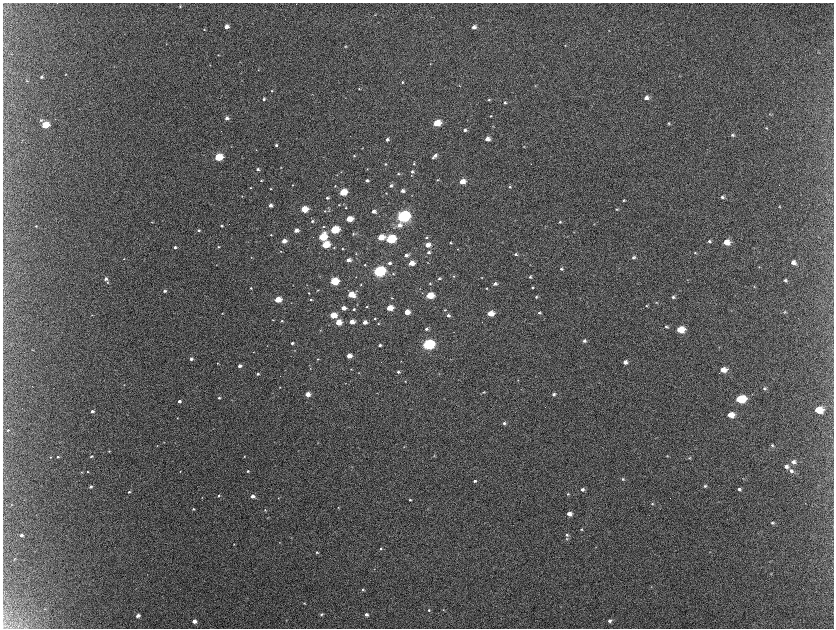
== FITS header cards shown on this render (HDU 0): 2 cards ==
NAXIS1  =                 1663 / length of data axis 1
NAXIS2  =                 1252 / length of data axis 2

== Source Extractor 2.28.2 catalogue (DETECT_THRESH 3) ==
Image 1663 x 1252 px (HDU 0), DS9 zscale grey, zoomed out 1/2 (1 PNG px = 2 x 2 image px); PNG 836 x 630 px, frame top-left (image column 2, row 1251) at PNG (3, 3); no overlay
Background 2170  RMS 33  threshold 98.4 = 3 sigma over >= 5 px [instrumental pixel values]
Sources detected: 309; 10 cannot appear on this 1/2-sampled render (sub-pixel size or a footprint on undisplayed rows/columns) and are not listed; the other 299 listed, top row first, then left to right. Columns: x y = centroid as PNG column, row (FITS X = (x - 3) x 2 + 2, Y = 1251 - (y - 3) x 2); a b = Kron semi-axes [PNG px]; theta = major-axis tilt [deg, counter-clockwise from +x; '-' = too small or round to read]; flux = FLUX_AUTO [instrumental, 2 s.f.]
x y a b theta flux
180 6 3 3 - 4.7e+03
375 15 3 2 - 3.4e+03
431 17 4 2 - 3.0e+03
226 27 4 3 - 3.9e+04
474 27 4 4 - 3.1e+04
204 30 3 3 - 4.8e+03
609 30 3 2 - 3.5e+03
124 34 3 2 - 1.8e+03
565 45 2 2 - 2.9e+03
345 46 3 3 - 4.9e+03
218 55 3 3 - 4.6e+03
240 62 2 2 - 2.1e+03
430 64 4 3 - 4.5e+03
210 65 3 2 - 2.6e+03
114 66 3 2 - 2.8e+03
258 70 3 2 - 2.6e+03
66 74 2 2 - 3.4e+03
41 77 3 3 - 1.3e+04
27 81 4 3 - 5.1e+03
402 82 3 3 - 6.7e+03
459 85 3 2 - 4.0e+03
535 86 4 2 - 3.9e+03
359 89 3 3 - 5.1e+03
272 91 3 3 - 5.5e+03
646 97 5 4 - 3.3e+04
264 99 3 3 - 1.3e+04
489 100 4 4 - 7.4e+03
505 102 4 3 - 9.6e+03
769 114 4 3 - 4.8e+03
491 116 4 3 - 6.2e+03
227 118 4 3 - 2.6e+04
41 120 4 4 - 9.0e+03
437 123 5 4 - 2.2e+05
668 123 4 3 - 7.8e+03
45 125 4 3 - 3.3e+05
493 126 3 3 - 3.4e+03
766 128 3 3 - 4.7e+03
465 130 4 3 - 1.6e+04
732 135 4 4 - 1.1e+04
387 139 3 3 - 1.9e+04
487 139 4 3 - 5.3e+04
276 145 3 3 - 1.2e+04
524 146 3 3 - 4.2e+03
362 148 4 2 - 2.7e+03
256 150 3 2 - 3.0e+03
354 155 3 3 - 6.3e+03
435 155 5 4 - 2.4e+04
218 157 4 3 - 4.4e+05
433 158 3 3 - 6.1e+03
385 164 3 3 - 7.3e+03
414 164 4 3 - 6.8e+03
281 167 3 3 - 4.2e+03
258 169 3 3 - 1.6e+04
367 169 3 3 - 3.9e+03
412 171 4 4 - 1.3e+04
341 172 2 2 - 2.5e+03
398 174 3 3 - 6.8e+03
337 175 3 2 - 3.3e+03
411 175 4 3 - 5.2e+03
367 180 3 3 - 1.9e+04
437 180 3 3 - 4.3e+03
261 181 3 2 - 7.0e+03
462 181 5 4 - 8.6e+04
293 185 3 2 - 3.4e+03
335 186 3 3 - 5.2e+03
391 186 4 4 - 1.7e+04
510 187 4 3 - 7.5e+03
250 188 3 2 - 5.5e+03
270 189 3 3 - 5.0e+03
402 191 4 3 - 2.5e+04
343 192 5 3 - 3.1e+05
386 193 3 2 - 3.7e+03
242 196 3 3 - 3.9e+03
722 197 4 4 - 1.3e+04
327 198 3 3 - 1.2e+04
624 200 3 3 - 6.6e+03
270 205 3 3 - 3.3e+04
339 205 3 3 - 4.6e+03
779 207 4 3 - 4.9e+03
346 208 3 3 - 4.8e+03
304 209 4 4 - 2.2e+05
616 209 4 3 - 7.2e+03
325 211 3 3 - 4.9e+03
329 211 3 3 - 6.6e+03
374 211 3 3 - 4.0e+04
403 216 6 4 12 2.3e+06
349 219 4 3 - 1.7e+05
312 221 4 3 - 1.0e+04
152 222 3 3 - 3.8e+03
560 222 3 3 - 6.4e+03
594 224 4 3 - 3.7e+03
221 225 3 3 - 7.6e+03
399 225 7 5 25 4.2e+04
36 226 2 2 - 4.7e+03
323 226 3 3 - 5.8e+03
198 230 3 3 - 1.0e+04
296 230 3 3 - 4.3e+04
334 230 5 4 - 4.8e+05
573 232 3 2 - 3.1e+03
353 233 4 3 - 6.2e+03
271 235 2 2 - 4.3e+03
322 237 5 4 - 4.5e+05
381 237 5 4 - 1.7e+05
426 237 4 3 - 9.5e+03
390 239 5 4 - 7.8e+05
284 241 4 3 - 6.0e+04
709 241 4 4 - 1.1e+04
726 242 5 4 - 1.0e+05
450 243 3 3 - 6.3e+03
325 244 4 4 - 3.4e+05
427 245 4 3 - 6.6e+04
175 247 3 3 - 1.4e+04
218 247 3 2 - 6.8e+03
334 247 3 2 - 4.9e+03
342 249 3 3 - 5.7e+03
457 249 3 2 - 3.5e+03
281 251 3 2 - 3.9e+03
429 252 4 3 - 1.5e+04
695 253 4 3 - 7.1e+03
356 254 3 2 - 4.0e+03
516 254 4 3 - 1.1e+04
406 255 4 3 - 2.6e+04
251 257 3 2 - 3.7e+03
633 257 5 4 - 1.3e+04
124 259 3 2 - 3.5e+03
348 260 4 3 - 4.5e+04
793 262 5 4 - 3.9e+04
389 263 4 3 - 1.8e+04
411 263 4 3 - 9.1e+04
428 263 3 2 - 3.2e+03
216 265 2 2 - 2.5e+03
365 265 3 3 - 6.2e+03
759 267 3 2 - 3.1e+03
561 269 4 3 - 1.1e+04
379 271 5 4 - 1.9e+06
393 274 3 3 - 6.1e+03
453 276 3 3 - 4.5e+03
356 277 3 2 - 2.9e+03
482 277 3 3 - 4.2e+03
530 277 4 3 - 9.5e+03
439 278 4 4 - 1.1e+04
106 279 3 3 - 1.7e+04
785 280 4 3 - 1.1e+04
334 281 4 4 - 5.2e+05
108 282 3 3 - 5.8e+03
361 284 3 2 - 5.3e+03
430 284 3 3 - 4.6e+03
495 284 4 3 - 2.4e+04
307 285 2 2 - 2.0e+03
533 287 4 3 - 6.9e+03
754 287 3 3 - 3.6e+03
251 288 3 2 - 5.9e+03
420 288 3 2 - 2.7e+03
486 288 3 3 - 5.1e+03
318 290 3 2 - 3.7e+03
164 291 3 3 - 1.4e+04
309 293 3 2 - 4.5e+03
351 294 5 3 - 1.9e+05
429 295 5 3 - 2.6e+05
536 297 4 3 - 8.5e+03
673 297 4 4 - 1.3e+04
392 298 2 2 - 3.5e+03
278 299 4 3 - 2.0e+05
311 300 3 3 - 7.6e+03
656 302 4 3 - 5.3e+03
357 304 3 2 - 2.6e+03
646 306 3 3 - 6.0e+03
367 307 3 3 - 5.7e+03
343 308 4 3 - 6.0e+04
389 308 4 3 - 1.6e+05
354 309 3 2 - 1.1e+04
445 310 3 3 - 5.6e+03
407 312 4 4 - 7.9e+04
784 312 5 4 - 8.8e+03
222 313 2 2 - 3.5e+03
490 313 4 3 - 1.3e+05
539 313 4 3 - 1.2e+04
92 315 3 2 - 3.2e+03
333 315 4 3 - 2.1e+05
448 315 4 3 - 1.4e+04
375 318 3 3 - 6.4e+03
273 320 3 2 - 3.9e+03
282 321 3 3 - 7.4e+03
338 322 4 3 - 1.6e+05
352 322 4 3 - 7.6e+04
365 322 3 3 - 4.9e+04
378 323 3 3 - 4.7e+03
666 327 4 3 - 1.1e+04
426 329 4 3 - 1.7e+04
680 329 5 4 - 2.0e+05
320 330 3 2 - 3.2e+03
584 341 4 4 - 1.7e+04
292 343 3 3 - 1.5e+04
428 344 5 4 - 1.6e+06
380 345 3 3 - 1.4e+04
719 347 3 2 - 2.2e+03
32 350 3 2 - 3.5e+03
295 350 3 2 - 2.9e+03
253 352 3 2 - 3.2e+03
349 356 4 3 - 6.9e+04
191 359 3 3 - 1.8e+04
317 359 3 2 - 4.5e+03
401 361 3 2 - 2.7e+03
625 362 4 4 - 3.0e+04
217 363 3 3 - 4.5e+03
239 366 3 2 - 3.0e+04
310 368 2 2 - 2.9e+03
351 369 3 2 - 4.4e+03
723 370 5 4 - 8.2e+04
398 372 4 3 - 1.3e+04
359 373 3 3 - 3.8e+03
258 374 3 3 - 1.3e+04
439 374 3 3 - 3.3e+03
536 376 3 2 - 2.1e+03
518 380 3 3 - 3.6e+03
405 381 3 2 - 3.0e+03
124 385 2 2 - 3.2e+03
280 387 2 2 - 3.6e+03
765 388 4 3 - 1.1e+04
484 392 4 3 - 6.8e+03
377 393 3 2 - 2.7e+03
308 394 4 3 - 7.9e+04
554 394 4 3 - 1.3e+04
219 398 3 2 - 1.1e+04
740 399 6 5 - 4.5e+05
179 401 3 2 - 2.1e+04
818 410 6 5 - 1.9e+05
92 411 4 3 - 1.7e+04
730 415 5 4 - 1.0e+05
177 418 3 2 - 3.5e+03
504 423 4 3 - 1.7e+04
8 430 4 3 - 6.6e+03
163 442 3 2 - 2.7e+03
59 443 3 2 - 2.2e+03
318 443 3 2 - 3.0e+03
157 445 3 2 - 3.3e+03
772 445 5 4 - 1.0e+04
404 447 3 2 - 4.0e+03
109 451 3 3 - 5.2e+03
91 456 3 2 - 8.3e+03
244 456 3 2 - 5.2e+03
434 456 4 3 - 5.2e+03
667 456 3 3 - 4.6e+03
51 457 3 2 - 3.9e+03
58 457 3 3 - 9.4e+03
689 458 4 4 - 6.6e+03
793 462 6 5 - 2.3e+04
786 466 5 4 - 2.5e+04
180 471 3 2 - 3.8e+03
248 471 3 2 - 1.0e+04
791 471 5 5 - 2.0e+04
81 472 3 3 - 4.5e+03
88 472 2 2 - 5.1e+03
743 478 3 2 - 3.3e+03
623 479 4 3 - 9.6e+03
475 481 4 3 - 1.1e+04
91 486 4 3 - 1.2e+04
705 486 4 4 - 1.0e+04
582 489 4 4 - 1.8e+04
739 489 4 4 - 1.5e+04
129 492 4 3 - 9.1e+03
568 494 4 3 - 6.2e+03
219 496 3 3 - 8.6e+03
252 496 3 3 - 3.3e+04
202 497 3 2 - 2.8e+03
278 498 2 2 - 2.8e+03
410 500 3 3 - 6.6e+03
12 504 3 2 - 3.7e+03
652 504 3 3 - 5.5e+03
338 507 3 3 - 4.6e+03
193 509 3 3 - 7.1e+03
428 509 3 2 - 2.2e+03
265 510 3 3 - 5.7e+03
569 514 5 4 - 4.6e+04
268 518 3 2 - 2.8e+03
772 523 4 3 - 9.8e+03
581 529 4 3 - 7.1e+03
21 535 3 3 - 1.4e+04
566 535 5 4 - 9.6e+03
291 537 2 2 - 1.8e+03
567 539 4 4 - 6.6e+03
279 542 3 2 - 2.3e+03
234 544 3 2 - 3.6e+03
596 547 3 3 - 3.4e+03
381 549 3 3 - 8.2e+03
317 552 3 3 - 8.4e+03
14 559 3 2 - 3.4e+03
771 574 3 3 - 4.4e+03
651 587 3 2 - 3.0e+03
363 590 3 3 - 6.4e+03
304 603 3 3 - 5.1e+03
45 609 3 2 - 3.0e+03
429 610 4 3 - 8.8e+03
443 610 2 2 - 3.2e+03
321 614 4 3 - 9.1e+03
366 614 4 3 - 2.2e+04
138 615 3 3 - 3.4e+04
194 621 3 3 - 3.9e+04
610 621 4 4 - 2.0e+04
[10 sub-pixel or undisplayed-footprint detections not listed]